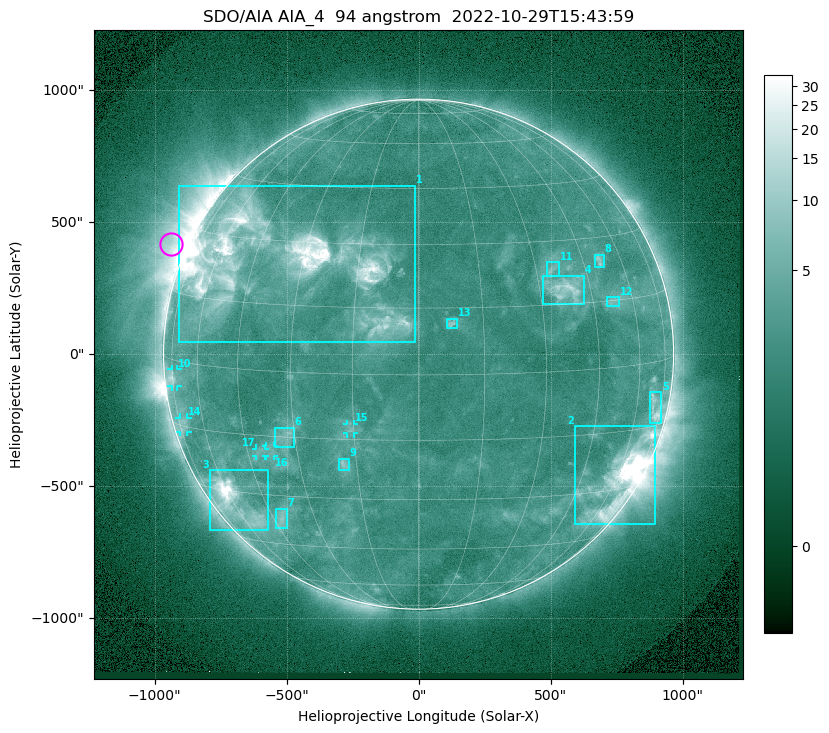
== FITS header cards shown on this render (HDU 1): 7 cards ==
TELESCOP= 'SDO/AIA '           / For AIA: SDO/AIA
INSTRUME= 'AIA_4   '           / For AIA: AIA_ATA1, AIA_ATA2, AIA_ATA3 or AIA_AT
WAVELNTH=                   94 / [angstrom] Wavelength
WAVEUNIT= 'angstrom'           / Wavelength unit: angstrom
DATE-OBS= '2022-10-29T15:43:59.130' / [ISO] Date when observation started; ISO 8
CTYPE1  = 'HPLN-TAN'           / CTYPE1: HPLN
CTYPE2  = 'HPLT-TAN'           / CTYPE2: HPLT

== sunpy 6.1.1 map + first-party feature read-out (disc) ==
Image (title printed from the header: SDO/AIA AIA_4  94 angstrom  2022-10-29T15:43:59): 1024 x 1024 px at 2.4 arcsec/px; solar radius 966 arcsec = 403 px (full disc in frame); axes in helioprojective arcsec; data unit not stated in the header (colour bar unlabelled)
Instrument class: DISC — disc imager (sunpy class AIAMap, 94 A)
Bright regions (active regions / flare kernels): reference = the median radial profile (limb darkening/brightening removed); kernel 9 px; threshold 5 sigma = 3.09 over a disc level ~2.16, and >= 1.15x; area >= 12 px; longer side >= 10 px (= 24 arcsec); searched inside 0.97 R_sun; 17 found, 17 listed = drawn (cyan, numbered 1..; 5 of them under ~33 arcsec drawn as corner ticks so the feature stays visible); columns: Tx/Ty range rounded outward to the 5 arcsec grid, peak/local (2 s.f.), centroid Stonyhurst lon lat
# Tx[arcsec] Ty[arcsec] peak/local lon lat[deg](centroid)
1 -910..-15 45..640 15 -36 +25
2 590..895 -645..-270 25 +61 -26
3 -790..-565 -665..-440 15 -58 -33
4 470..630 190..300 6.6 +37 +19
5 875..920 -260..-145 4.5 +70 -10
6 -545..-470 -350..-275 3.4 -32 -15
7 -540..-500 -660..-585 3.4 -42 -37
8 665..700 330..380 3.6 +51 +24
9 -300..-265 -440..-395 3.8 -18 -21
10 -935..-915 -125..-55 4 -74 -4
11 485..530 295..350 3.4 +35 +23
12 710..760 180..215 2.7 +52 +15
13 105..145 100..135 3.9 +8 +12
14 -905..-875 -295..-240 2.5 -71 -14
15 -270..-245 -300..-265 3.2 -16 -12
16 -580..-545 -390..-345 2.8 -38 -18
17 -615..-580 -385..-355 2.6 -41 -19
Off-limb structures (1.02-1.3 R_sun): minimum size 162 px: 3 found; the strongest spans PA ~30..105 deg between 1.02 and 1.3 R_sun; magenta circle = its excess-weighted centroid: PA ~65 deg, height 1.06 R_sun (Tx ~-935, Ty ~420 arcsec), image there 6.2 x the reference